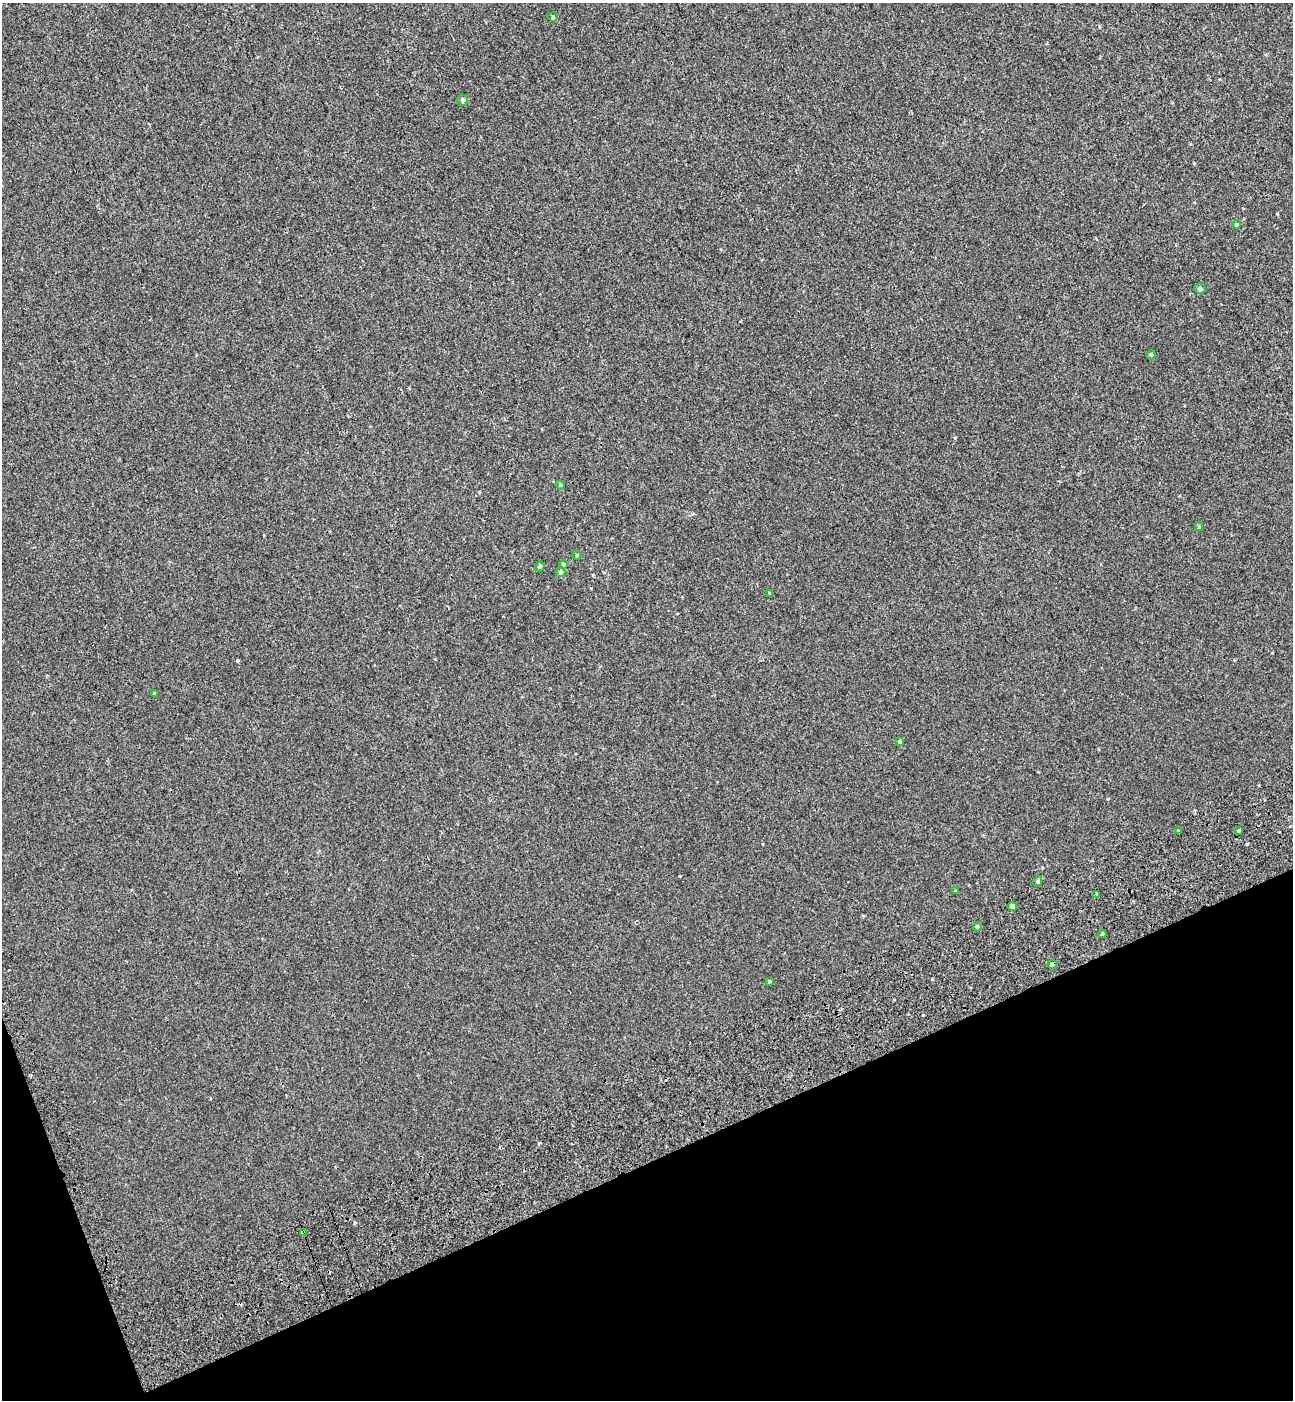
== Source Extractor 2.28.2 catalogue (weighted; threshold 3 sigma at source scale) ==
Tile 14 of 4 x 4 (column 2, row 4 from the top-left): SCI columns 1524-2814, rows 101-1498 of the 5576 x 5797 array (HDU 1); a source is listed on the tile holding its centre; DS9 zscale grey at full resolution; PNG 1295 x 1402 px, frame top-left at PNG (2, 3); each listed source drawn as its Kron ellipse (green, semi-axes under 4 px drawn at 4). Shown black and unused: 19% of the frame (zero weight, under 2 of 3 exposures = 6% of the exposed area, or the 3 px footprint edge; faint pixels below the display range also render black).
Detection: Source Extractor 2.28.2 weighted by HDU 2 'WHT'; one run over the whole footprint, this tile lists its part. Background 5.37e-04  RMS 0.0065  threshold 0.0291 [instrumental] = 3 sigma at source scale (4.5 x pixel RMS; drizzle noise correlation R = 1.50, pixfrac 1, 0.0396/0.0396 arcsec/px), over >= 5 px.
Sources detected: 26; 1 cosmic-ray / hot-pixel residue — neither listed nor drawn; the other 25 listed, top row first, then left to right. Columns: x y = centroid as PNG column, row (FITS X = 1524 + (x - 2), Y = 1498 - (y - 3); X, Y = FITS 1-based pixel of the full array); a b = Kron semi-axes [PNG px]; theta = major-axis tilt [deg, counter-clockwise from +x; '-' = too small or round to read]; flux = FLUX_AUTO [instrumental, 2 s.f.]
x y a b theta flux
553 17 4 4 - 0.71
462 100 5 5 - 1.2
1236 224 4 4 - 0.83
1200 289 6 5 - 1.3
1151 355 5 4 - 0.71
560 485 5 4 - 0.66
1199 526 4 4 - 0.7
577 555 4 4 - 0.65
564 564 4 3 - 0.72
540 566 5 4 - 0.97
560 572 5 4 - 1.1
770 593 3 3 - 0.6
154 693 4 3 - 0.55
899 741 3 3 - 3.6
1239 830 4 3 - 4.2
1179 831 3 3 - 1.1
1038 881 5 3 - 0.75
955 891 4 4 - 0.56
1097 894 4 4 - 0.7
1012 906 5 4 - 2.2
977 927 5 4 - 1.3
1102 934 4 4 - 0.77
1052 964 4 4 - 1.5
769 981 3 3 - 0.67
303 1233 4 3 - 9.2
Overlapping masked pixels (flux is a lower limit): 2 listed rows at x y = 1052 964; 303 1233
Unlisted compact peaks at least as high as the median listed source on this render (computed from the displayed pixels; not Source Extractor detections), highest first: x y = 955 438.